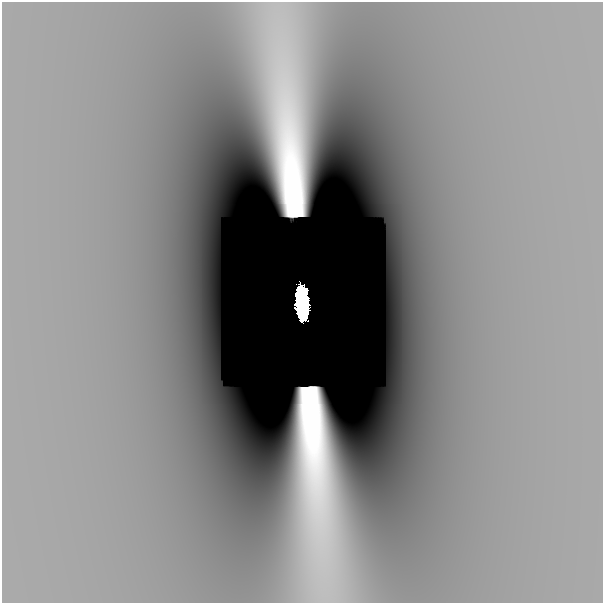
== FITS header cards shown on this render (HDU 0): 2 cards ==
NAXIS1  =                  601
NAXIS2  =                  601

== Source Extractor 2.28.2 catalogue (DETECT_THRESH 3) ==
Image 601 x 601 px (HDU 0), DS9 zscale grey, 1 PNG px = 1 image px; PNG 605 x 605 px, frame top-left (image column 1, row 601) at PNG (2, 2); no overlay
Background -4.66e-09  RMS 1.3e-09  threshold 3.98e-09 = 3 sigma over >= 5 px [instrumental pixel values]
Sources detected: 3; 2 with non-positive FLUX_AUTO (blend fragments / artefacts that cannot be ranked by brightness) are not listed; the other 1 listed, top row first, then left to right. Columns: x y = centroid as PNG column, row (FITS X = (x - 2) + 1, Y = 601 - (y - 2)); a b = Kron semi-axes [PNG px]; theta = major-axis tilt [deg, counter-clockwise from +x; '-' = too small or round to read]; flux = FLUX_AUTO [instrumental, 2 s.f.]
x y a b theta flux
302 303 29 11 -86 14
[2 non-positive-flux detections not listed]